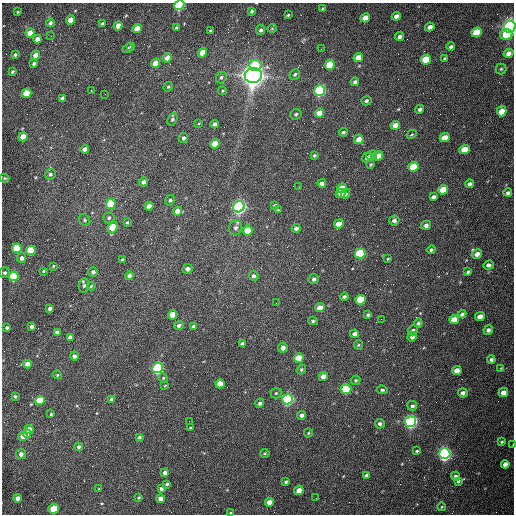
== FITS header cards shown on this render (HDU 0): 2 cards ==
NAXIS1  =                  512 /fastest changing axis
NAXIS2  =                  512 /next to fastest changing axis

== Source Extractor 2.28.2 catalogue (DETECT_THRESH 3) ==
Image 512 x 512 px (HDU 0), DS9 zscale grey, 1 PNG px = 1 image px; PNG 516 x 516 px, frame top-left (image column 1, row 512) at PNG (2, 3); each listed source drawn as its Kron ellipse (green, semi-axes under 4 px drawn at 4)
Background 1550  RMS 24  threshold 71.2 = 3 sigma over >= 5 px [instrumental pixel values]
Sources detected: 214; all 214 listed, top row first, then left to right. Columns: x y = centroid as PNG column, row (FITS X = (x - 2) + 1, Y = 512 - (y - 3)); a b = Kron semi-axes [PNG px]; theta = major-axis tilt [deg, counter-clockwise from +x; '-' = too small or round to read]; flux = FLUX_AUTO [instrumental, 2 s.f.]
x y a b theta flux
179 5 5 4 - 2.5e+05
322 9 3 3 - 1.7e+03
252 11 4 3 - 2.8e+03
18 12 3 2 - 1.5e+03
288 15 4 3 - 1.8e+03
396 16 4 4 - 7.3e+03
365 18 5 4 - 1.6e+04
71 20 5 4 - 1.8e+04
50 23 4 3 - 2.9e+03
102 23 4 2 - 2.0e+03
118 26 4 4 - 1.6e+04
430 27 5 4 - 7.1e+03
510 27 6 5 - 1.0e+06
176 28 3 3 - 2.3e+03
272 28 4 4 - 1.6e+03
137 29 5 4 - 2.0e+04
261 30 5 4 - 3.9e+03
211 31 4 3 - 3.2e+03
477 32 5 4 - 5.5e+04
30 33 5 4 - 1.9e+04
506 34 6 5 - 4.4e+04
51 36 3 3 - 1.5e+03
399 37 5 4 - 4.9e+03
37 39 4 4 - 8.9e+03
131 46 4 3 - 1.7e+03
451 47 4 3 - 3.8e+03
128 48 5 3 - 2.0e+03
321 49 2 2 - 7.8e+02
203 53 5 4 - 2.6e+04
508 53 5 4 - 8.3e+03
15 55 3 3 - 2.2e+03
35 55 4 4 - 1.2e+04
358 57 5 4 - 2.2e+04
167 58 5 4 - 1.1e+04
445 59 4 3 - 2.7e+03
426 60 5 4 - 6.2e+04
155 63 5 4 - 1.5e+04
34 64 4 3 - 3.4e+03
255 65 6 5 - 5.7e+04
330 65 5 4 - 6.9e+04
501 69 5 5 - 2.3e+03
12 72 4 3 - 2.1e+03
295 74 6 5 - 3.2e+03
253 75 8 7 - 2.1e+06
221 77 6 5 - 3.3e+03
355 82 4 4 - 4.1e+03
168 87 5 4 - 2.1e+03
91 90 2 2 - 9.7e+02
320 90 5 5 - 3.5e+05
223 91 4 3 - 1.6e+03
27 93 5 4 - 4.3e+04
105 94 2 2 - 7.9e+02
62 98 4 3 - 3.5e+03
366 101 5 4 - 3.1e+03
419 109 5 4 - 3.8e+03
502 111 5 4 - 2.0e+04
319 113 5 4 - 2.3e+04
296 114 6 5 - 2.6e+03
172 119 6 4 59 2.9e+03
199 123 4 2 - 1.3e+03
215 124 4 3 - 4.5e+03
395 125 5 4 - 1.4e+04
343 132 4 4 - 2.8e+03
412 134 5 3 - 1.6e+03
23 137 5 4 - 2.4e+04
445 137 5 4 - 1.8e+04
183 138 5 4 - 3.3e+03
359 139 5 4 - 1.3e+04
215 144 5 4 - 3.5e+04
85 149 4 4 - 7.9e+03
464 149 5 4 - 2.6e+04
314 155 3 3 - 2.3e+03
372 155 6 5 - 6.7e+03
378 156 5 4 - 2.2e+04
367 158 5 4 - 4.5e+03
371 164 4 4 - 2.0e+03
413 167 5 4 - 6.7e+04
50 174 5 5 - 3.8e+03
5 178 5 3 - 1.8e+03
144 182 4 4 - 5.9e+03
322 183 4 4 - 6.2e+03
469 184 4 4 - 5.8e+03
299 187 3 2 - 1.2e+03
342 188 5 4 - 2.6e+04
443 190 5 4 - 4.8e+04
341 193 5 4 - 1.3e+04
508 193 4 3 - 3.6e+03
345 194 5 4 - 4.2e+03
433 197 4 3 - 4.9e+03
170 200 5 4 - 2.8e+03
111 204 5 5 - 4.5e+04
275 205 4 3 - 3.6e+03
149 206 4 4 - 1.5e+04
239 207 6 5 - 7.1e+05
278 210 4 3 - 1.6e+03
178 211 4 4 - 1.2e+04
109 218 6 5 - 3.5e+03
85 220 6 5 - 2.6e+03
394 221 5 5 - 5.2e+03
127 222 4 3 - 1.7e+03
339 224 5 4 - 2.9e+04
426 225 5 4 - 6.0e+03
113 227 6 4 70 4.2e+04
236 228 7 6 - 5.6e+03
296 228 4 4 - 4.4e+03
248 230 5 5 - 3.8e+04
17 248 5 4 - 7.0e+04
31 250 5 4 - 8.1e+04
431 250 4 4 - 2.7e+03
360 253 5 5 - 1.7e+05
477 254 5 4 - 9.3e+03
21 258 5 4 - 6.3e+03
388 259 4 3 - 1.5e+03
122 260 3 3 - 2.3e+03
488 265 5 4 - 4.8e+03
53 266 3 2 - 1.4e+03
187 269 5 4 - 5.8e+03
43 271 3 2 - 1.7e+03
93 272 5 4 - 4.2e+03
468 272 3 3 - 2.6e+03
5 273 5 5 - 3.9e+03
14 276 5 5 - 1.4e+05
129 276 4 4 - 5.7e+03
254 276 5 5 - 4.3e+03
314 279 5 5 - 3.8e+03
84 285 7 5 88 4.0e+03
91 286 4 3 - 1.5e+03
344 297 4 3 - 2.8e+03
361 300 5 5 - 6.8e+04
276 303 2 2 - 9.4e+02
50 308 4 3 - 4.1e+03
320 308 5 4 - 1.7e+04
462 314 4 3 - 3.2e+03
172 315 5 4 - 3.3e+04
368 315 3 3 - 2.7e+03
480 317 5 4 - 1.1e+04
381 319 2 2 - 8.5e+02
454 320 5 4 - 1.9e+04
313 321 5 4 - 2.5e+03
418 323 4 4 - 3.4e+03
32 326 4 4 - 5.7e+03
179 326 5 4 - 4.6e+03
194 326 4 4 - 6.0e+03
7 328 4 4 - 3.1e+03
413 330 5 5 - 3.1e+03
488 330 5 4 - 5.0e+03
57 332 4 4 - 6.9e+03
354 334 4 4 - 6.6e+03
70 337 4 4 - 6.1e+03
412 337 5 4 - 6.5e+03
243 344 4 4 - 5.1e+03
358 345 5 4 - 1.9e+03
283 348 5 5 - 8.0e+03
74 356 4 4 - 5.0e+03
299 358 5 4 - 3.2e+04
491 360 4 4 - 3.6e+03
27 364 4 4 - 1.4e+04
157 368 5 5 - 3.5e+05
501 368 3 2 - 1.1e+03
301 370 5 4 - 2.6e+03
457 371 4 4 - 1.2e+04
57 375 4 4 - 1.8e+03
323 376 4 4 - 1.1e+04
163 378 5 4 - 1.9e+03
356 380 5 4 - 2.5e+03
220 384 5 4 - 2.3e+04
165 385 3 2 - 1.2e+03
346 389 5 5 - 1.1e+05
382 390 6 3 -6 2.7e+03
276 393 5 5 - 2.3e+03
463 393 5 4 - 5.7e+03
503 393 5 4 - 1.0e+04
15 396 3 3 - 2.2e+03
112 399 4 4 - 5.6e+03
287 399 5 5 - 4.3e+05
40 400 5 5 - 5.0e+04
260 403 4 4 - 3.7e+03
412 406 5 5 - 3.9e+03
51 414 3 3 - 1.8e+03
302 415 4 4 - 6.1e+03
189 421 2 2 - 6.3e+02
411 422 5 5 - 5.7e+05
380 424 5 4 - 4.8e+03
190 428 3 2 - 1.2e+03
29 430 4 4 - 1.7e+04
308 433 4 4 - 1.6e+03
27 434 4 4 - 1.4e+04
23 437 4 4 - 9.9e+03
139 437 4 3 - 2.8e+03
502 442 4 3 - 2.0e+03
513 445 3 2 - 1.4e+03
79 447 4 4 - 3.3e+03
417 451 3 2 - 1.8e+03
265 453 4 4 - 1.6e+03
21 454 5 5 - 6.2e+03
445 454 5 5 - 6.2e+05
505 464 4 4 - 8.0e+03
165 473 4 4 - 7.5e+03
367 475 4 4 - 5.7e+03
455 476 5 4 - 3.6e+03
458 481 4 3 - 3.1e+03
286 482 4 3 - 3.0e+03
167 484 4 3 - 2.5e+03
99 489 4 3 - 1.5e+03
162 489 4 3 - 4.6e+03
299 490 5 4 - 1.3e+04
139 497 3 3 - 1.9e+03
18 498 4 4 - 1.0e+04
316 498 2 2 - 3.2e+03
161 499 4 4 - 1.4e+04
269 502 4 4 - 1.2e+04
441 507 4 3 - 1.3e+03
54 509 5 4 - 4.2e+04
231 513 4 3 - 2.1e+03
At the frame edge (FLAGS 8, measured only in part): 4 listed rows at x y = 179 5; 510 27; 513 445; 231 513